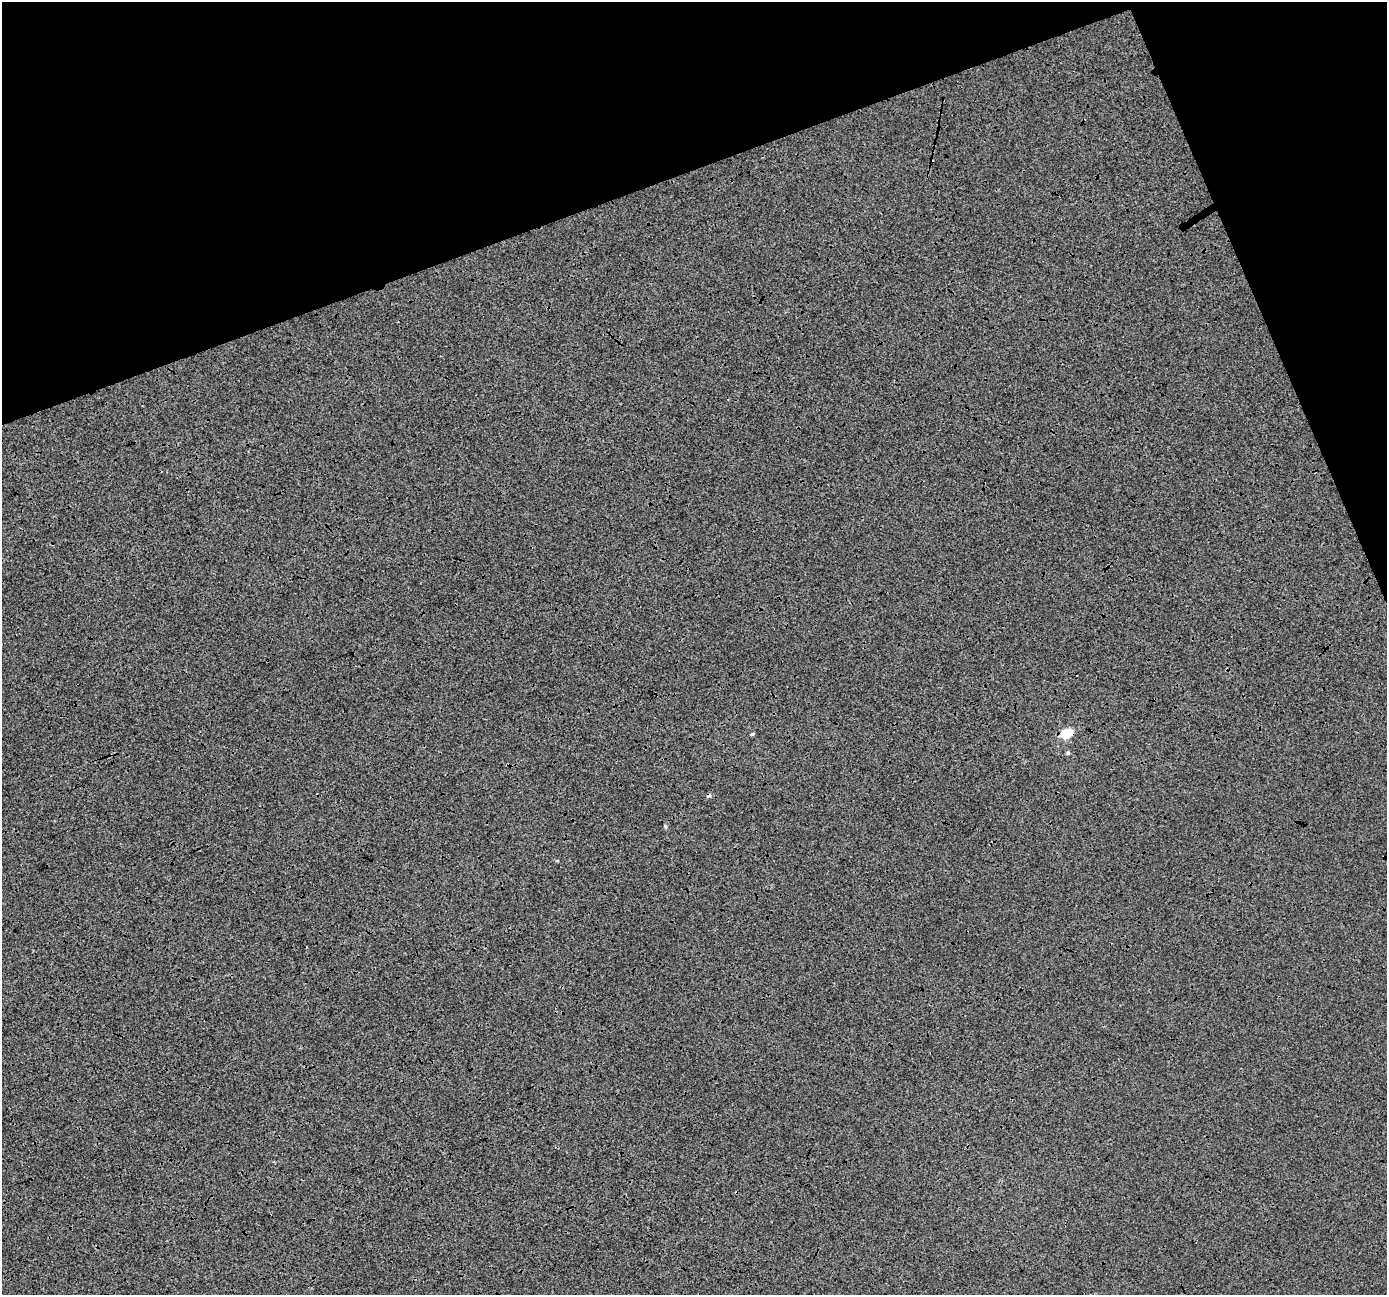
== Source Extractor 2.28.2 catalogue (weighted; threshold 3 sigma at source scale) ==
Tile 3 of 4 x 4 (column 3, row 1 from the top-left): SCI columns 2773-4157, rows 4017-5309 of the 5543 x 5389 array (HDU 1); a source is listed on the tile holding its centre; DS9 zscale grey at full resolution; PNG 1389 x 1297 px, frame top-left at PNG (2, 2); no overlay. Shown black and unused: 19% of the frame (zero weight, under 3 of 4 exposures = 2% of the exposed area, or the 3 px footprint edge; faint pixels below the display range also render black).
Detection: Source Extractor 2.28.2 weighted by HDU 2 'WHT'; one run over the whole footprint, this tile lists its part. Background -0.00842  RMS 0.0065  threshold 0.0291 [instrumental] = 3 sigma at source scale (4.5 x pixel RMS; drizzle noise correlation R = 1.50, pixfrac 1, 0.0396/0.0396 arcsec/px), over >= 5 px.
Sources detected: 3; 1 cosmic-ray / hot-pixel residue — not listed; the other 2 listed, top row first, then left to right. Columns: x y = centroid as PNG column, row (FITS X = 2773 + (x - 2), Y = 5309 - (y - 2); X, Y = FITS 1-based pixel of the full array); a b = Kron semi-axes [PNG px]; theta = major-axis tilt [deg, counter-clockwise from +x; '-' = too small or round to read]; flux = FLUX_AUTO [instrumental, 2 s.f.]
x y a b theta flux
752 734 5 4 - 0.8
1066 734 11 7 19 15
Overlapping masked pixels (flux is a lower limit): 1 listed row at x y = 1066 734